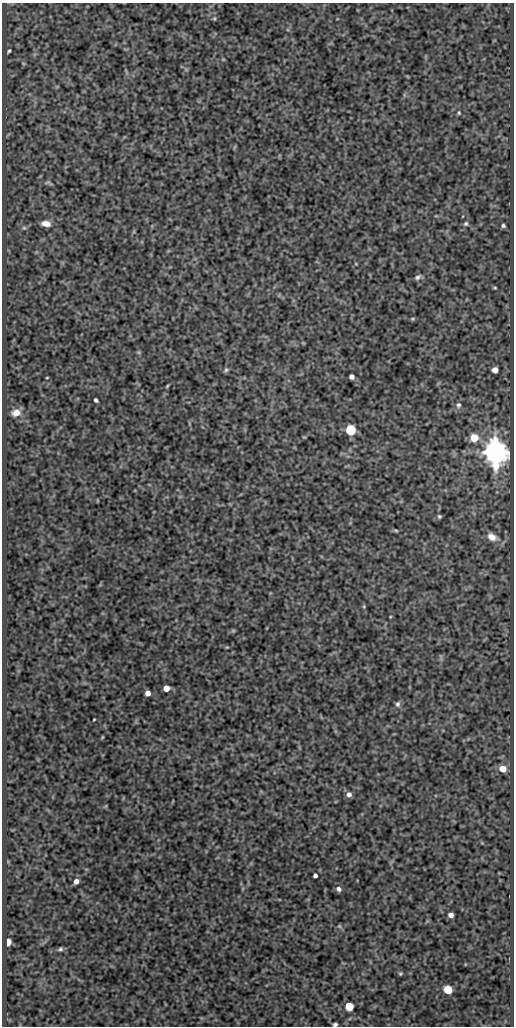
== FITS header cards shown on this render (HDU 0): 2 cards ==
NAXIS1  =                  512
NAXIS2  =                 1024

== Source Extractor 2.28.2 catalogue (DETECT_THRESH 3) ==
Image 512 x 1024 px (HDU 0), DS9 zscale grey, 1 PNG px = 1 image px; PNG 516 x 1028 px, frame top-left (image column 1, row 1024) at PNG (2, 3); no overlay
Background 482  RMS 0.98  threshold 2.95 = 3 sigma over >= 5 px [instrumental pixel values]
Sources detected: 46; all 46 listed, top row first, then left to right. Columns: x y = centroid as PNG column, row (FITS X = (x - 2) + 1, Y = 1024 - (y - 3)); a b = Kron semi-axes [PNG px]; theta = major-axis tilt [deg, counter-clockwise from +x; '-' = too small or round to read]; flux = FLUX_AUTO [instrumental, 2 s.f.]
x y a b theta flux
214 18 6 5 - 83
9 51 6 4 43 98
23 63 6 3 -19 68
459 113 5 4 - 90
48 183 10 4 -20 130
46 224 10 6 -8 560
466 224 6 6 - 140
503 226 5 4 - 150
24 228 6 5 - 120
418 277 9 5 32 190
495 288 5 3 - 79
413 319 5 4 - 81
226 370 7 6 - 130
495 370 5 5 - 480
352 377 4 4 - 300
47 378 3 2 - 52
167 386 5 3 - 68
96 400 4 3 - 150
458 405 7 6 - 180
16 413 9 7 14 650
350 430 5 5 - 8400
474 438 5 5 - 1800
495 452 8 7 - 110000
439 516 5 5 - 100
396 530 7 4 -9 89
492 537 13 8 -29 560
364 606 6 3 90 82
233 631 6 4 0 81
166 688 5 5 - 690
148 693 5 4 - 500
398 704 8 6 74 200
94 719 3 2 - 53
102 737 5 3 - 59
503 769 6 6 - 890
349 794 6 6 - 310
315 876 4 4 - 170
76 881 5 4 - 350
339 889 6 5 - 250
451 915 5 4 - 330
339 926 6 4 -43 94
8 942 5 4 - 1400
60 949 6 4 20 130
400 973 5 4 - 86
448 990 5 5 - 3100
349 1006 5 5 - 2700
335 1024 4 3 - 140
At the frame edge (FLAGS 8, measured only in part): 1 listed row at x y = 335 1024